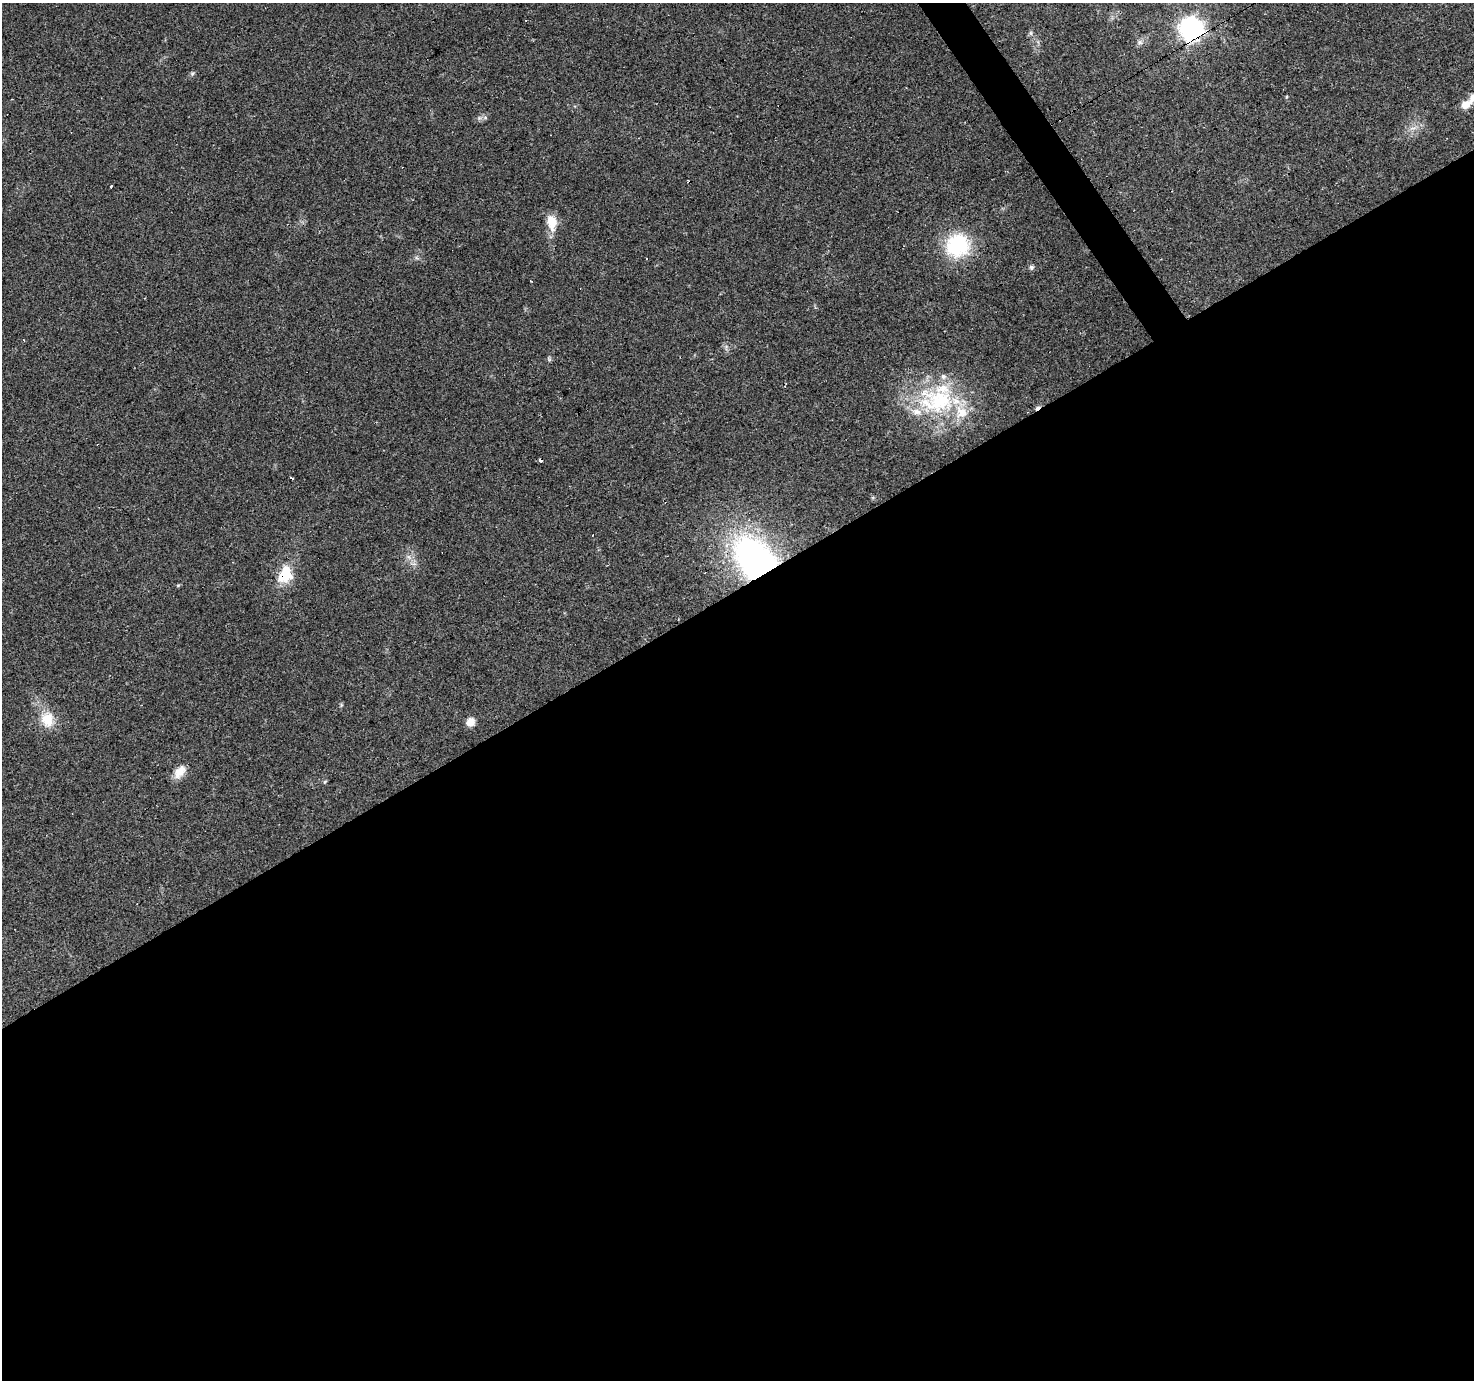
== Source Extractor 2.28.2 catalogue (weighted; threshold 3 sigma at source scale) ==
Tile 15 of 4 x 4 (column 3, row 4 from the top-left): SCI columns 2947-4418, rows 178-1555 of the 5891 x 5804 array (HDU 1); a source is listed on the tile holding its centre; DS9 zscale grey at full resolution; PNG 1476 x 1382 px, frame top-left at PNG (2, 3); no overlay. Shown black and unused: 58% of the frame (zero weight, under 2 of 3 exposures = <1% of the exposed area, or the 3 px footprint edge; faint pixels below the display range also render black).
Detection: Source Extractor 2.28.2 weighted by HDU 2 'WHT'; one run over the whole footprint, this tile lists its part. Background 0.0956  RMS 0.0068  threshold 0.0306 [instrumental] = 3 sigma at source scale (4.5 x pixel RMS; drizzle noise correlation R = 1.50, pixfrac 1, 0.0396/0.0396 arcsec/px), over >= 5 px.
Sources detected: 32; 5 cosmic-ray / hot-pixel residue — not listed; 6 inside a brighter listed object's ellipse — not listed separately; the other 21 listed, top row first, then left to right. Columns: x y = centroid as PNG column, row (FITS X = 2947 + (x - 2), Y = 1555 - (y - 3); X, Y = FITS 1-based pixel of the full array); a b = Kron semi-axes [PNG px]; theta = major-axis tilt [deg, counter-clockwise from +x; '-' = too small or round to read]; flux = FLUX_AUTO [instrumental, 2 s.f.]
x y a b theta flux
1191 29 9 8 - 510
1140 42 7 6 - 1.8
192 74 6 4 46 1.1
1286 97 5 3 - 0.63
1466 104 13 8 28 6.8
111 186 3 2 - 0.93
552 221 16 12 -71 10
958 245 28 28 - 44
1031 267 6 6 - 1.5
531 281 3 2 - 0.74
549 359 7 4 -72 0.99
936 400 57 37 1 75
541 460 3 3 - 10
292 478 4 3 - 3.4
756 561 34 22 -50 260
285 574 21 15 63 20
178 585 6 4 1 0.78
47 719 21 17 -72 15
470 722 10 9 - 5.9
179 773 16 13 32 7.5
325 781 6 4 20 0.77
Overlapping masked pixels (flux is a lower limit): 4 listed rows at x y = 1191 29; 541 460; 756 561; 285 574